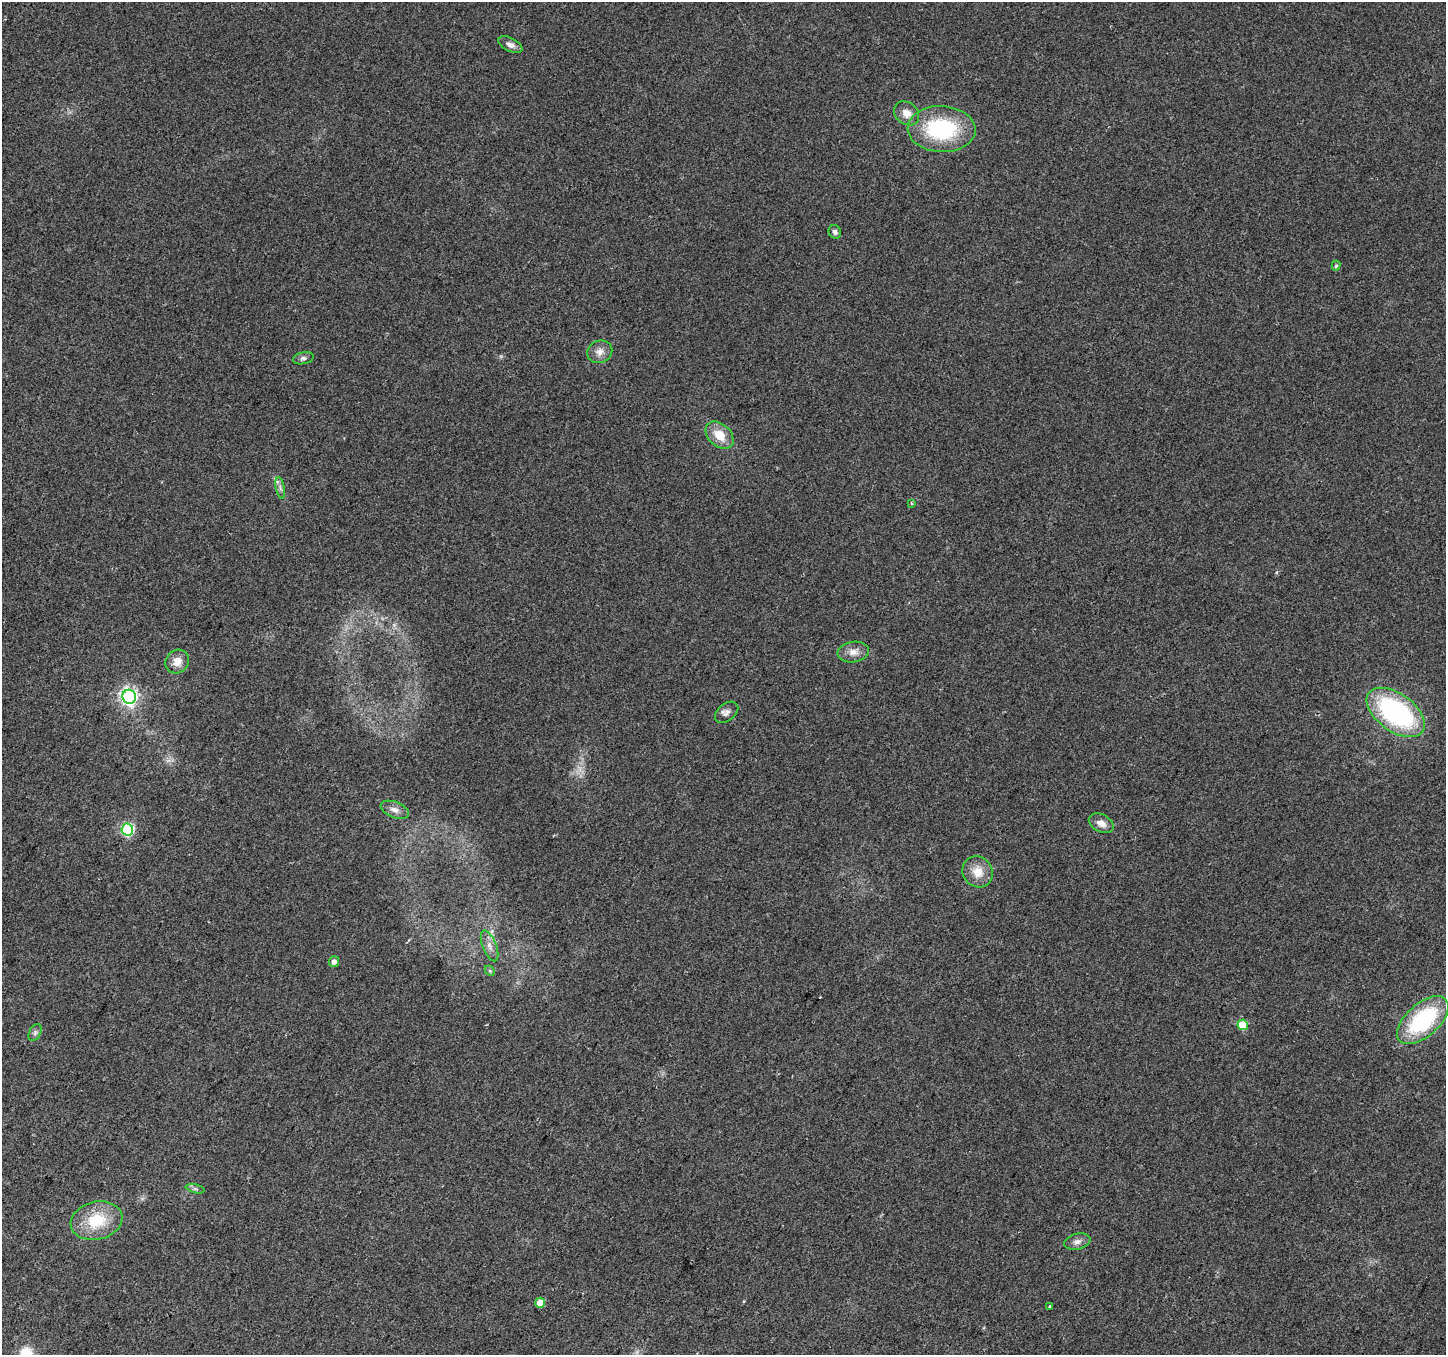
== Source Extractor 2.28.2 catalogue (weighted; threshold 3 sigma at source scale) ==
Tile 7 of 4 x 4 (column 3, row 2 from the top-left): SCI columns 2894-4337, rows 2971-4323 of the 5780 x 5874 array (HDU 1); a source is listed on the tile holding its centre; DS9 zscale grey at full resolution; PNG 1448 x 1357 px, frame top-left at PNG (2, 2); each listed source drawn as its Kron ellipse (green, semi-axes under 4 px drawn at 4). Shown black and unused: <1% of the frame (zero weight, under 2 of 3 exposures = <1% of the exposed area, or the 3 px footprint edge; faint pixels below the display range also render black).
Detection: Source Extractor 2.28.2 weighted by HDU 2 'WHT'; one run over the whole footprint, this tile lists its part. Background 0.0665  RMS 0.0074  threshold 0.0331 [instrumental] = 3 sigma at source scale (4.5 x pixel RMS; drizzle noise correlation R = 1.50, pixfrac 1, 0.0396/0.0396 arcsec/px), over >= 5 px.
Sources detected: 32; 1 cosmic-ray / hot-pixel residue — neither listed nor drawn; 1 inside a brighter listed object's ellipse — not listed separately; the other 30 listed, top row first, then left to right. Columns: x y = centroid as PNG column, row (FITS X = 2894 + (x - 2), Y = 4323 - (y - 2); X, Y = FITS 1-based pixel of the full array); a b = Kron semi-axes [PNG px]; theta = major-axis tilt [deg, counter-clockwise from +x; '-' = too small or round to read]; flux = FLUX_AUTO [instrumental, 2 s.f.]
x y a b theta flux
510 45 13 6 -27 3.9
907 113 14 10 -39 6.8
942 129 34 23 -3 69
835 232 7 6 - 2.2
1336 266 5 4 - 1.3
600 352 13 11 24 5.8
303 358 10 6 11 2.3
720 435 16 11 -42 13
280 488 11 3 -79 1.9
911 503 4 3 - 0.91
853 652 16 10 9 6.3
177 661 12 11 - 7.1
129 697 7 6 - 270
727 712 13 8 39 3.5
1396 712 33 19 -36 120
395 810 15 8 -21 4.9
1101 823 13 8 -28 6.1
127 829 6 6 - 100
978 872 16 14 -51 12
490 946 16 7 -68 4.8
334 962 5 5 - 4.5
490 971 6 4 -45 1.1
1423 1020 31 16 42 74
1243 1025 5 5 - 25
35 1033 9 6 64 2.1
195 1189 9 4 -13 1.6
97 1221 26 19 13 29
1077 1242 13 8 12 4
540 1303 5 5 - 11
1050 1307 4 3 - 2.6